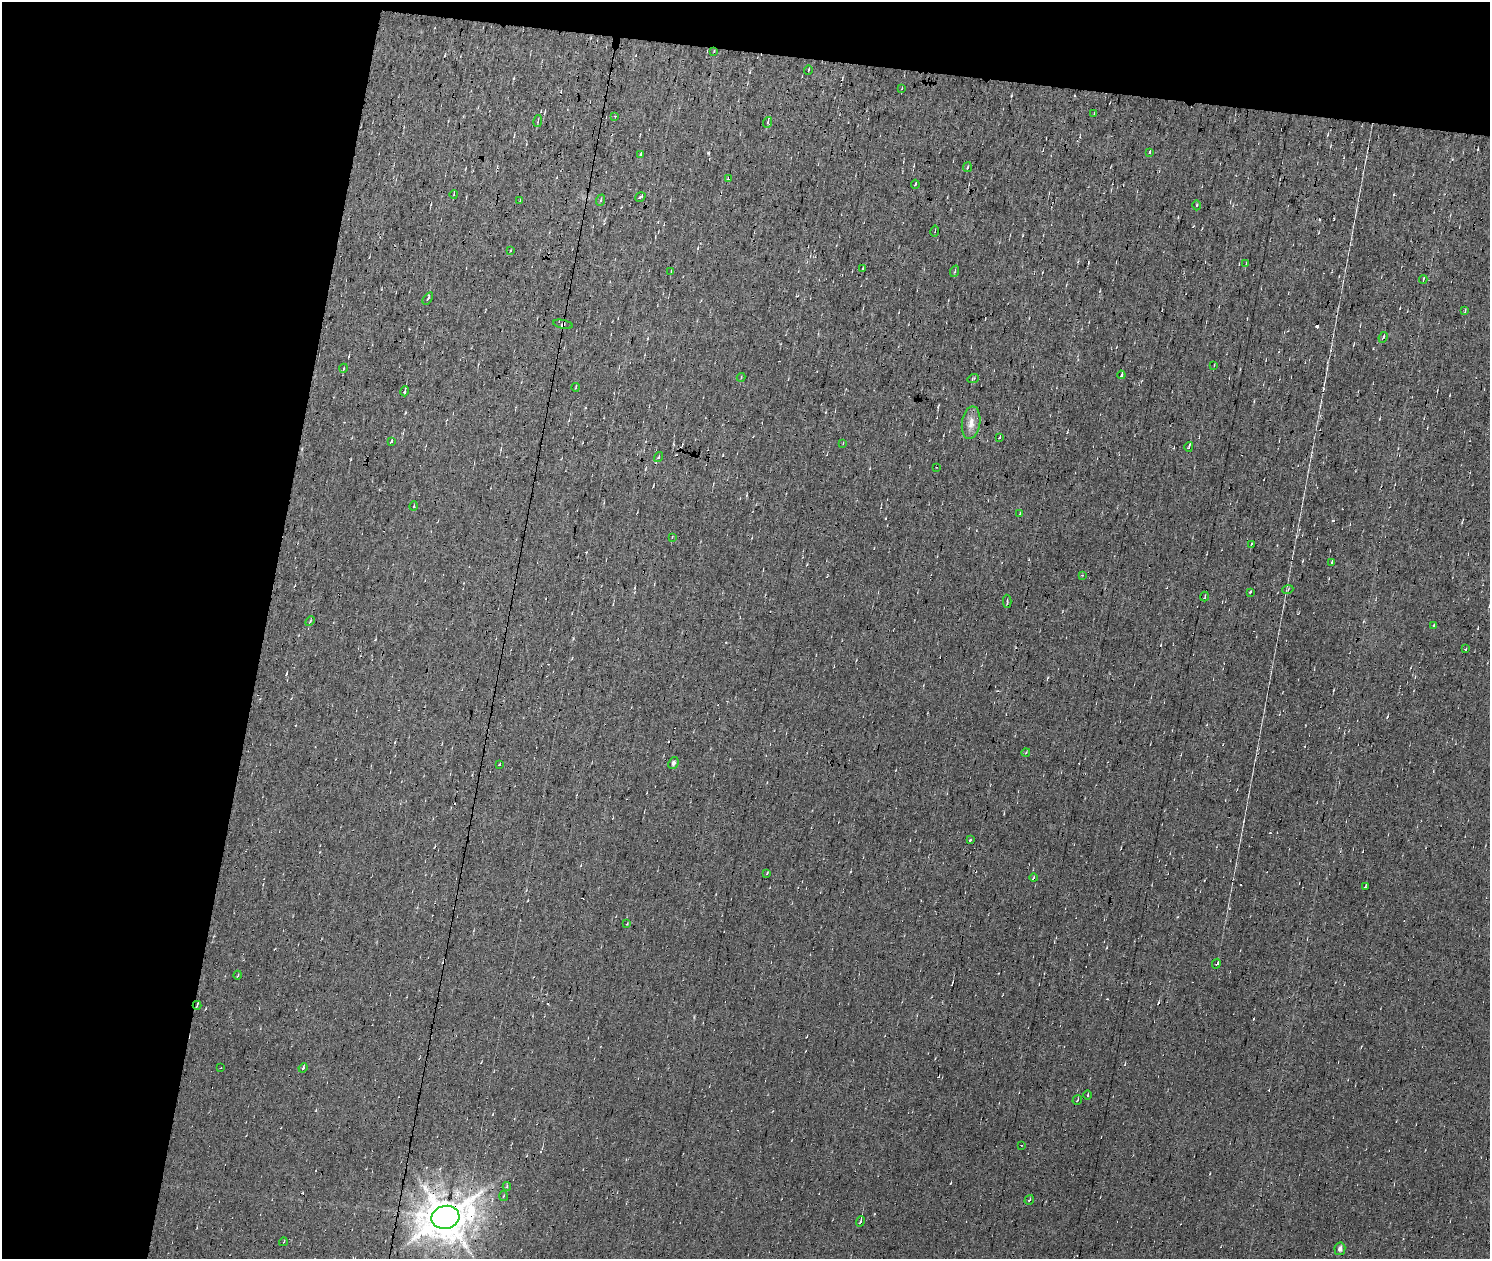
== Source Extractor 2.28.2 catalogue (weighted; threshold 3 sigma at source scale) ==
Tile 1 of 3 x 2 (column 1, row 1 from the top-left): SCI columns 1-1488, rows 1479-2735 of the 4463 x 2985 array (HDU 1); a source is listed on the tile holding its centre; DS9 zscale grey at full resolution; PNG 1492 x 1261 px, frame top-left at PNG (2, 2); each listed source drawn as its Kron ellipse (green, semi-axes under 4 px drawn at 4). Shown black and unused: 22% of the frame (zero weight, under 7 of 13 exposures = <1% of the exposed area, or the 3 px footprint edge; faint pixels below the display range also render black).
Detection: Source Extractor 2.28.2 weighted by HDU 2 'WHT'; one run over the whole footprint, this tile lists its part. Background 0.0132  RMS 0.0057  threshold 0.0234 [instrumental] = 3 sigma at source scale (4.09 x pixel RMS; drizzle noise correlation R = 1.36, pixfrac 0.8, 0.0396/0.0396 arcsec/px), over >= 5 px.
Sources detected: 104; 25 cosmic-ray / hot-pixel residue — neither listed nor drawn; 1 inside a brighter listed object's ellipse — not listed separately; the other 78 listed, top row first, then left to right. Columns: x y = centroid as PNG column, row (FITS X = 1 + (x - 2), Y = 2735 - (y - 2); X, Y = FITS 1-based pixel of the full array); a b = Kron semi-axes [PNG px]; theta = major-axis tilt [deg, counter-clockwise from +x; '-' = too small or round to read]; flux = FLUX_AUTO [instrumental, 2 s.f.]
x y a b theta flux
714 51 3 2 - 0.29
808 70 4 3 - 0.39
902 88 4 2 - 0.33
1094 113 3 2 - 0.44
615 116 3 2 - 0.36
538 121 6 2 79 0.64
768 122 5 3 - 0.61
1149 153 3 3 - 2.1
640 154 4 2 - 0.51
967 167 5 3 - 0.5
728 179 4 3 - 0.74
915 184 4 3 - 0.8
454 194 4 3 - 0.49
640 197 5 2 - 1.9
520 200 4 2 - 0.36
601 200 6 3 71 0.64
1197 205 5 3 - 0.53
935 231 5 2 - 0.52
511 250 4 2 - 0.34
1246 263 4 2 - 0.4
863 268 4 2 - 0.43
671 271 3 2 - 0.34
955 271 6 3 71 0.62
1423 280 4 3 - 0.59
428 298 7 3 54 1
1465 310 4 3 - 0.5
563 324 10 3 -12 1.2
1383 337 5 3 - 0.98
1214 365 4 2 - 0.37
344 368 4 3 - 0.43
1121 375 4 3 - 0.71
741 377 4 3 - 0.41
973 378 6 4 20 0.88
576 387 4 3 - 0.47
405 391 5 3 - 1.6
971 423 16 9 81 4.9
999 437 3 2 - 0.42
391 441 4 2 - 0.9
843 443 3 3 - 0.41
1189 447 5 3 - 1.1
658 457 5 4 - 0.6
936 467 2 2 - 0.34
414 506 5 3 - 0.43
1020 513 2 2 - 0.46
672 537 3 2 - 0.33
1251 545 4 2 - 0.49
1331 562 3 2 - 0.42
1082 575 3 2 - 0.38
1288 589 5 3 - 0.64
1250 592 3 2 - 0.87
1205 597 5 2 - 0.42
1007 601 6 3 -88 0.7
310 621 5 3 - 0.54
1433 625 3 2 - 0.44
1466 649 3 2 - 0.5
1026 752 4 3 - 0.45
673 763 6 5 - 1.4
499 764 3 2 - 0.52
970 840 3 3 - 1.2
767 873 4 2 - 0.56
1033 878 4 2 - 0.52
1365 887 3 3 - 2.7
627 924 3 2 - 0.39
1216 964 5 3 - 1.5
238 975 4 3 - 0.47
197 1005 4 2 - 0.84
221 1068 2 2 - 0.52
303 1068 5 3 - 0.67
1088 1095 4 3 - 0.5
1077 1100 5 2 - 0.48
1021 1145 3 2 - 0.37
507 1187 4 3 - 1.1
503 1196 5 3 - 0.59
1029 1200 5 2 - 0.45
445 1217 14 11 13 1700
860 1222 5 3 - 1.3
283 1242 4 3 - 0.41
1340 1249 6 5 - 1.8
Overlapping masked pixels (flux is a lower limit): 3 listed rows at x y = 563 324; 197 1005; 445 1217
Unlisted compact peaks at least as high as the median listed source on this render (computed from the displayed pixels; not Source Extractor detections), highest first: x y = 1387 717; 286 674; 1011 96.